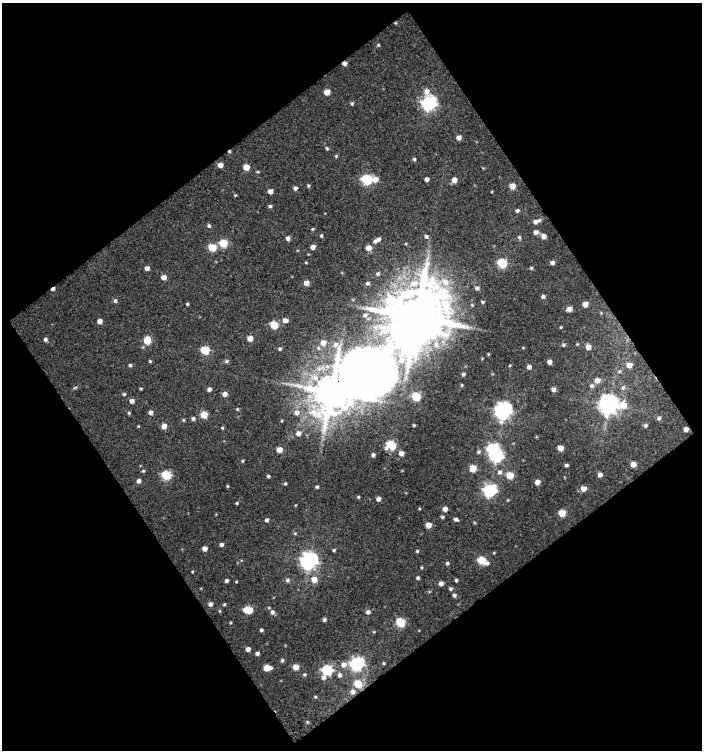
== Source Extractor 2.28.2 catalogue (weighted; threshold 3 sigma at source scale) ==
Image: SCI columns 22-721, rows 1-748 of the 741 x 748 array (HDU 1 of 3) = the unmasked area's bounding box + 8 px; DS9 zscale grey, full resolution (1 PNG px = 1 image px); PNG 704 x 752 px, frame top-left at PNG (2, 3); no overlay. Shown black and unused: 51% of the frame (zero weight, under 3 of 4 exposures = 3% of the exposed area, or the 3 px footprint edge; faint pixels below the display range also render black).
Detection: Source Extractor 2.28.2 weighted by HDU 2 'WHT'. Background 0.0141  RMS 0.012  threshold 0.0534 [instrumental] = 3 sigma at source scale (4.5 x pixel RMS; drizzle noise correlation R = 1.50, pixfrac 1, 0.0396/0.0396 arcsec/px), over >= 5 px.
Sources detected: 186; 2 inside a brighter object's white glare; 2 cosmic-ray / hot-pixel residue — not listed; the other 182 listed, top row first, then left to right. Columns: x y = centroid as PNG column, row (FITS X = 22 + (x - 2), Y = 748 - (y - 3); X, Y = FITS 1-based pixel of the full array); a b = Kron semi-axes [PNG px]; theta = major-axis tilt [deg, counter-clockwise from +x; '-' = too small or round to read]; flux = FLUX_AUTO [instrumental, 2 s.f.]
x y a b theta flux
378 45 4 4 - 1.4
345 63 4 4 - 4.4
426 91 8 6 -75 7.3
327 92 5 4 - 12
352 103 5 4 - 1.8
429 103 7 6 - 280
459 137 5 4 - 6
327 148 5 4 - 1.6
336 156 4 4 - 1.2
414 159 4 4 - 1.8
220 165 5 4 - 7.3
246 167 5 4 - 13
258 172 5 3 - 1.1
367 179 6 5 - 100
375 179 6 5 - 8.9
427 179 4 4 - 4.3
454 180 5 4 - 8.8
308 186 4 3 - 1.6
512 186 5 4 - 12
295 188 4 4 - 3.2
270 191 4 4 - 6.1
270 206 5 4 - 2
517 211 4 4 - 2.3
535 222 7 6 - 4.9
209 226 5 5 - 2.1
313 229 4 4 - 1.2
536 232 5 5 - 4.8
321 236 5 3 - 1.5
426 236 5 5 - 2.8
543 236 5 5 - 6.7
519 237 5 4 - 1.8
288 238 4 4 - 4.6
377 240 10 5 33 6.3
223 243 5 5 - 36
212 247 5 5 - 32
313 247 4 4 - 5.2
368 248 5 5 - 9.7
552 262 4 4 - 4.1
502 263 5 5 - 65
147 268 4 4 - 4.7
531 268 4 4 - 1.6
378 274 6 5 - 2.8
164 277 4 4 - 7.9
306 283 5 4 - 7.6
368 283 5 5 - 3.3
477 288 5 5 - 3.5
543 296 5 4 - 2.6
115 300 5 5 - 2.5
482 302 4 3 - 1.7
187 304 4 3 - 1.4
585 304 4 4 - 9.8
569 309 5 4 - 7.2
365 315 8 8 - 5.8
416 317 18 16 63 9600
285 320 5 4 - 7.1
99 321 4 4 - 7.1
274 325 5 5 - 39
561 327 3 3 - 0.93
250 338 4 4 - 10
45 339 4 4 - 2.9
147 340 6 5 - 24
323 343 7 6 - 10
577 344 3 3 - 0.85
436 345 12 9 -67 12
563 345 5 4 - 1.6
588 347 4 4 - 8.3
280 349 5 4 - 2.1
205 350 5 5 - 50
150 361 4 3 - 1.2
226 361 6 5 - 2.1
549 362 4 4 - 5.1
130 365 4 4 - 1.8
629 365 5 5 - 9.6
529 367 4 4 - 5.2
619 371 5 4 - 1.9
463 374 4 3 - 2.3
597 380 5 5 - 9.6
462 385 4 4 - 1.2
591 386 6 5 - 3.5
75 388 6 4 4 1.4
623 388 7 6 - 3.5
141 389 3 3 - 1.3
209 389 4 4 - 4.3
553 389 4 4 - 4.8
331 392 8 8 - 4100
124 394 4 4 - 1.6
225 394 5 4 - 5.7
416 397 5 5 - 48
132 401 5 5 - 4.9
609 404 7 7 - 750
623 405 9 8 - 16
237 409 4 4 - 1.2
503 410 7 7 - 470
150 412 4 4 - 4.4
297 412 8 7 - 7.2
129 413 4 4 - 1.5
204 415 5 5 - 22
193 418 5 5 - 2.5
659 418 5 5 - 3.1
184 420 4 4 - 1.5
414 425 3 3 - 1.4
645 425 5 4 - 2.7
138 426 3 3 - 0.84
164 426 5 4 - 7.8
222 428 4 4 - 1.3
686 429 4 4 - 5.6
298 433 6 6 - 6.8
391 445 7 6 - 46
560 448 4 4 - 13
279 450 5 4 - 11
478 452 5 5 - 2.1
401 453 5 5 - 6.1
373 455 4 4 - 2.7
497 456 6 6 - 140
242 461 4 3 - 1.3
633 464 4 4 - 9.5
566 465 3 3 - 2.2
473 468 5 5 - 25
143 471 5 5 - 1.6
499 472 6 5 - 3.8
166 475 5 5 - 62
510 475 5 5 - 24
600 475 4 4 - 5.3
268 476 4 4 - 1.5
139 481 5 5 - 4.1
537 482 4 4 - 8.8
285 483 4 4 - 1.4
227 486 3 3 - 1.1
317 487 3 3 - 1.8
584 489 4 4 - 10
490 490 6 6 - 170
358 497 4 4 - 1.4
378 499 4 4 - 5.1
237 503 4 3 - 1.3
445 509 5 5 - 6.1
562 513 5 5 - 25
442 517 4 3 - 1.9
456 519 6 4 -23 2.9
266 520 4 4 - 2.8
428 525 5 4 - 13
295 533 5 4 - 1.4
221 544 4 4 - 3.5
205 548 4 4 - 7.5
334 550 3 3 - 1.4
417 551 4 4 - 1.4
309 560 7 7 - 480
482 560 7 5 -25 42
447 563 4 4 - 2.1
422 567 4 3 - 1.2
418 578 3 3 - 2.2
314 579 6 6 - 13
226 580 3 3 - 2.8
287 580 6 6 - 2.9
456 580 3 3 - 1.8
236 582 4 3 - 0.98
441 583 4 4 - 6.3
450 589 5 5 - 2
454 595 4 4 - 2.7
210 604 5 5 - 4
224 604 4 3 - 1.3
248 610 6 5 - 35
272 612 5 5 - 4.1
368 612 5 5 - 3.8
324 619 4 3 - 2.6
400 622 5 5 - 55
261 630 3 3 - 2.1
248 649 4 4 - 5.7
257 653 4 3 - 3.4
282 660 4 4 - 2.1
357 663 6 6 - 210
384 663 4 4 - 1.3
344 665 6 6 - 7
296 667 5 4 - 13
267 668 6 5 - 18
327 670 6 5 - 100
304 674 5 4 - 1.7
339 675 6 5 - 3.8
323 677 7 5 66 3.8
358 684 5 5 - 35
353 692 7 7 - 5.5
315 697 5 4 - 1.4
307 722 5 4 - 1.4
Overlapping masked pixels (flux is a lower limit): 3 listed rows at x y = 345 63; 331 392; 686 429